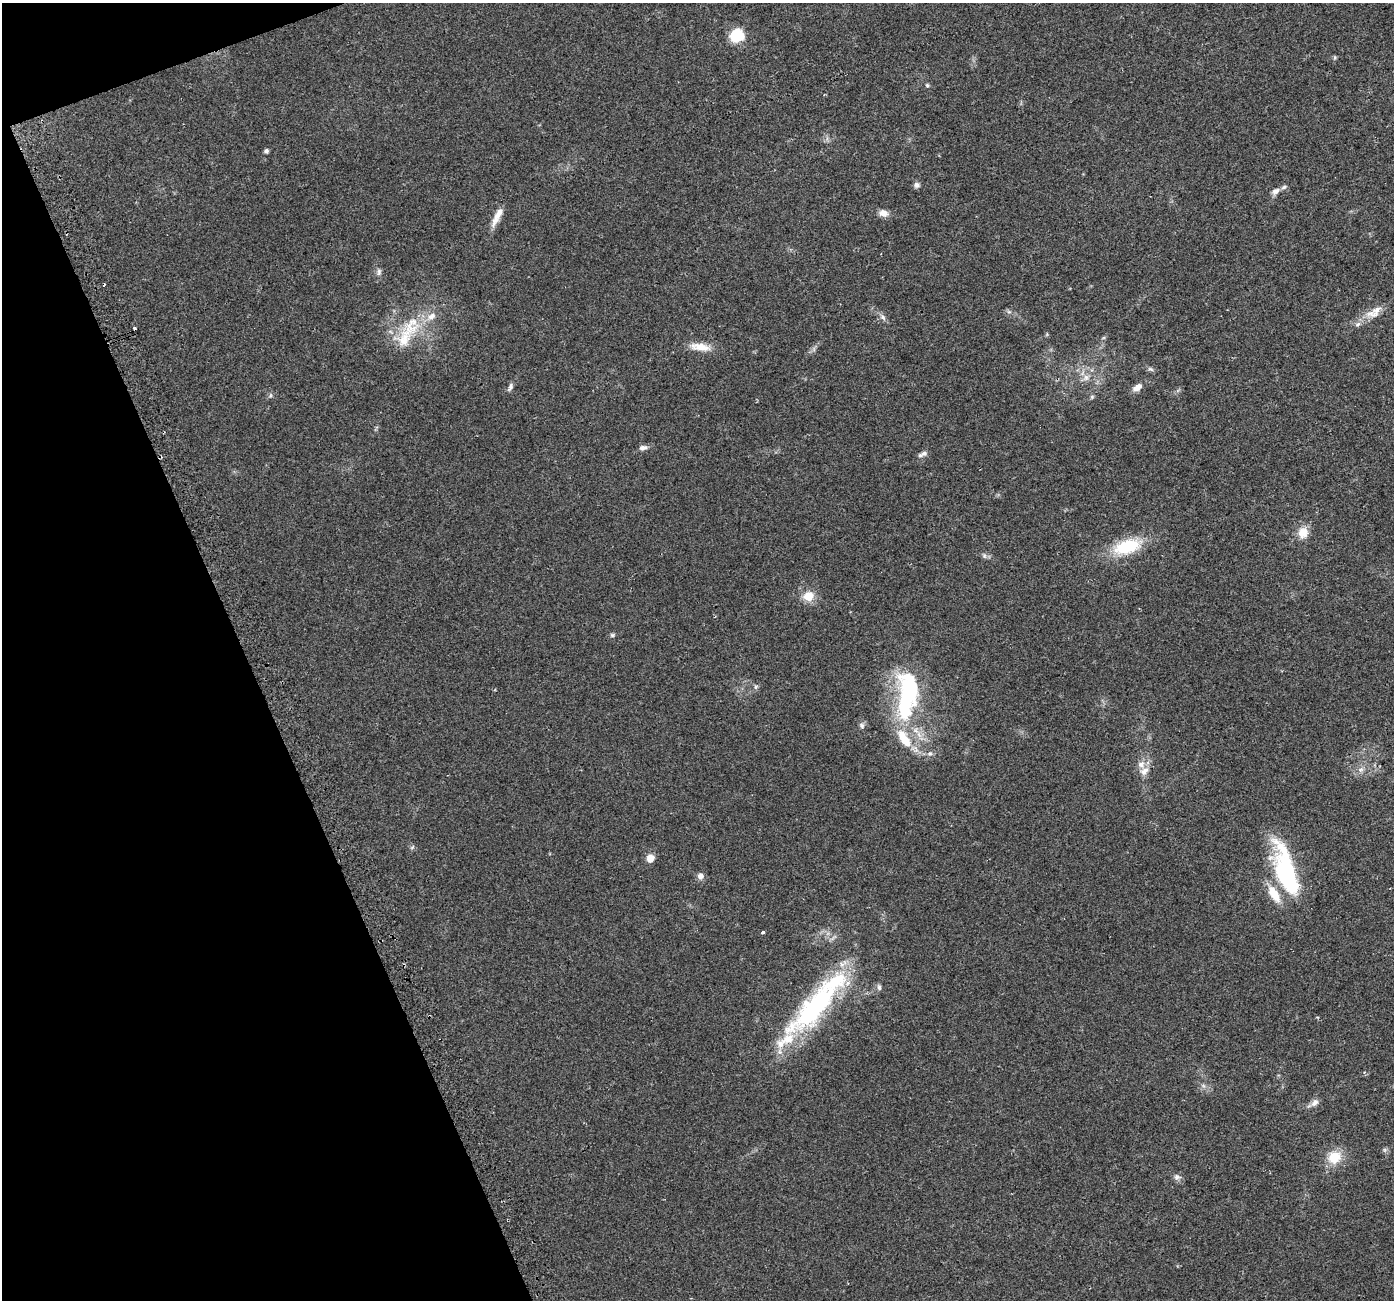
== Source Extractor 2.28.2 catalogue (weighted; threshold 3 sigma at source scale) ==
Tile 5 of 4 x 4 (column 1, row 2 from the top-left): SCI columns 30-1421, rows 2694-3991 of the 5630 x 5441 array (HDU 1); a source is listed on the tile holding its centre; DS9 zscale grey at full resolution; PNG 1396 x 1302 px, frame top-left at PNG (2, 3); no overlay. Shown black and unused: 19% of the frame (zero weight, under 2 of 3 exposures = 2% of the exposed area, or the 3 px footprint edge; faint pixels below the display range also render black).
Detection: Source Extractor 2.28.2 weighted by HDU 2 'WHT'; one run over the whole footprint, this tile lists its part. Background 0.059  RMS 0.0083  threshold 0.0372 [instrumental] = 3 sigma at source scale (4.5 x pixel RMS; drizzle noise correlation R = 1.50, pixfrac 1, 0.0396/0.0396 arcsec/px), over >= 5 px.
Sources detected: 58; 3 inside a brighter object's white glare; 1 cosmic-ray / hot-pixel residue — not listed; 12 inside a brighter listed object's ellipse — not listed separately; the other 42 listed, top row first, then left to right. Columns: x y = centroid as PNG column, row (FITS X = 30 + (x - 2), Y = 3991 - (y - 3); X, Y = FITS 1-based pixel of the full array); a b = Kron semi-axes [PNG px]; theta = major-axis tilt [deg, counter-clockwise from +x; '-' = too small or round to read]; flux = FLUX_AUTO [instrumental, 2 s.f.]
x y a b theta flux
737 35 14 13 - 23
1335 57 6 3 72 1
927 85 6 4 -44 1.1
266 151 5 5 - 2.1
917 185 8 7 - 2.4
1275 191 10 7 34 3.5
883 213 11 8 -14 5.2
497 217 28 7 63 8.9
379 272 10 6 83 2.4
1009 312 7 4 -18 1.5
1374 312 25 12 34 11
883 317 9 6 -49 2.6
409 329 39 22 35 37
700 347 28 9 -9 12
1151 369 9 5 -26 1.8
1086 377 9 6 -89 3.6
510 387 12 5 60 2.6
1137 387 10 6 38 6.5
1092 397 6 5 - 1.2
643 448 11 6 2 3
924 453 8 7 - 2.3
1303 533 14 12 73 10
1127 547 34 16 17 37
984 556 8 5 -70 1.8
808 596 13 11 15 11
612 635 5 5 - 1.3
756 687 6 5 - 1.5
912 689 46 29 -80 64
862 726 8 6 -60 2
903 737 26 13 -66 19
930 754 8 6 0 2.4
1361 769 7 4 1 1.9
1144 771 13 8 39 5.8
650 858 9 9 - 6
700 876 8 8 - 3.7
1287 876 57 22 -66 78
763 932 3 3 - 2.5
879 987 8 5 -89 2
815 1007 88 27 48 130
1315 1103 12 8 42 3.8
1334 1157 16 14 33 17
1177 1177 10 7 -13 2.9